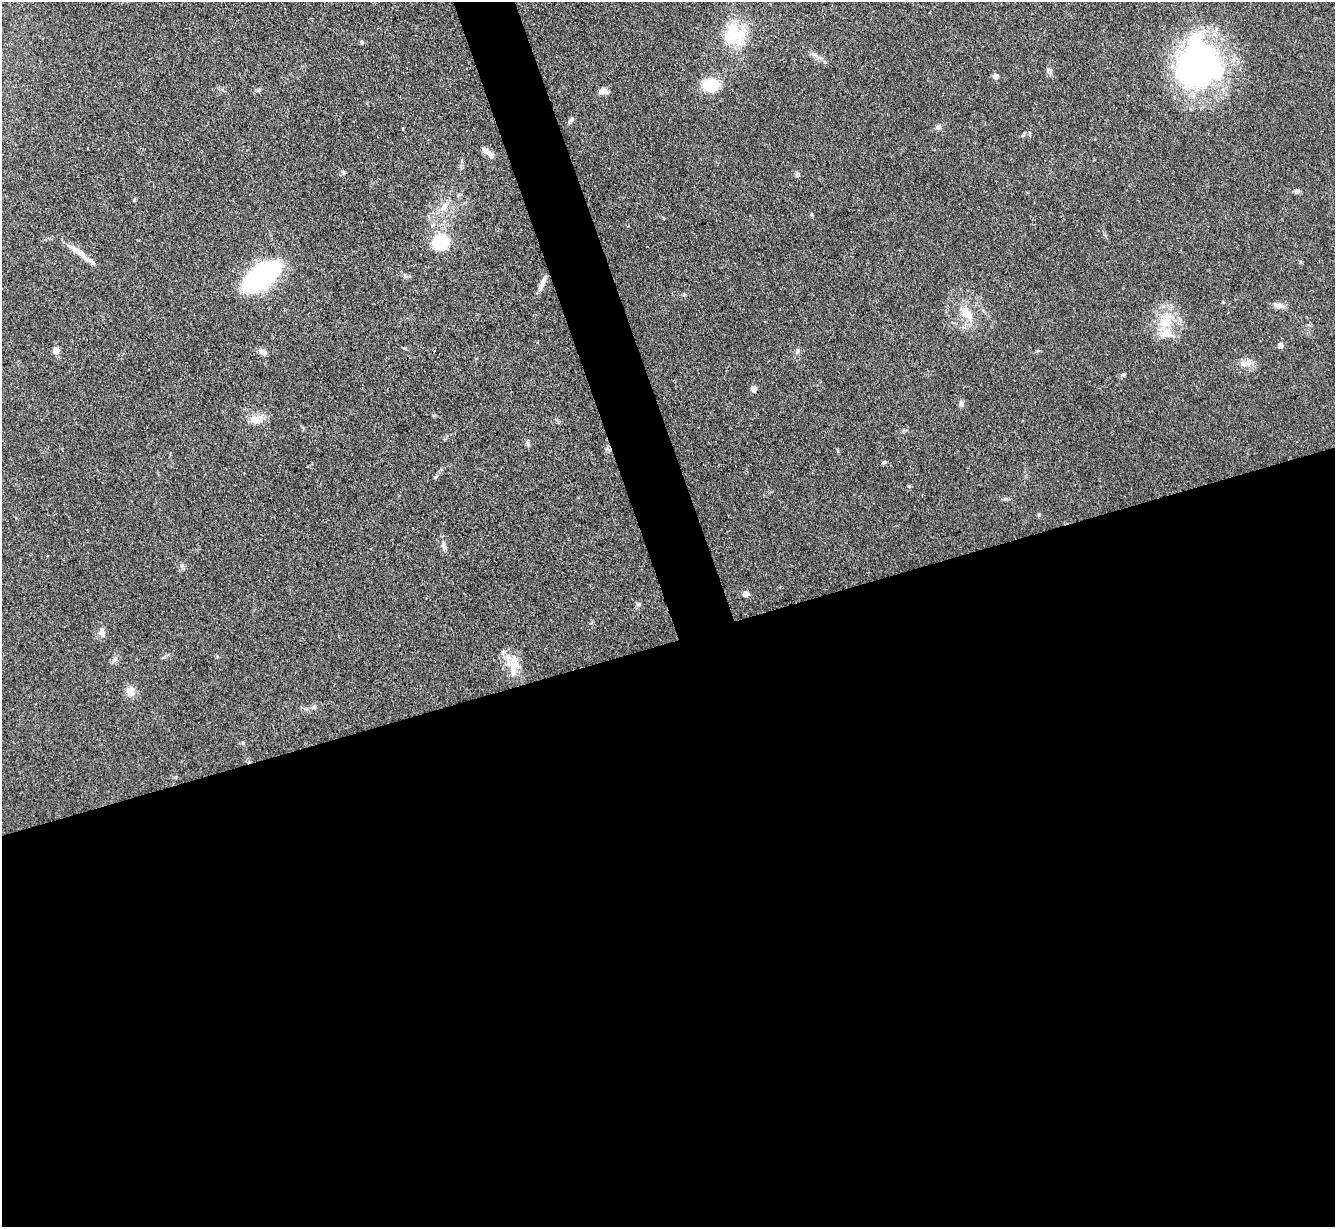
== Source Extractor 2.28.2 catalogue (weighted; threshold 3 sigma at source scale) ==
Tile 15 of 4 x 4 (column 3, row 4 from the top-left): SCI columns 2668-4000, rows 147-1371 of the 5333 x 5319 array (HDU 1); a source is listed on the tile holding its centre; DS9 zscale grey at full resolution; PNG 1337 x 1229 px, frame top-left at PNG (2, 2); no overlay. Shown black and unused: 50% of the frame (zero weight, under 3 of 4 exposures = <1% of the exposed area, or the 3 px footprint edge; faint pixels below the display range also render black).
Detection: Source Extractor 2.28.2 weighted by HDU 2 'WHT'; one run over the whole footprint, this tile lists its part. Background 0.085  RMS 0.0061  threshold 0.0275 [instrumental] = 3 sigma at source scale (4.5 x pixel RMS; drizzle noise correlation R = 1.50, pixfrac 1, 0.05/0.05 arcsec/px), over >= 5 px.
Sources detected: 44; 1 cosmic-ray / hot-pixel residue — not listed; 2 inside a brighter listed object's ellipse — not listed separately; the other 41 listed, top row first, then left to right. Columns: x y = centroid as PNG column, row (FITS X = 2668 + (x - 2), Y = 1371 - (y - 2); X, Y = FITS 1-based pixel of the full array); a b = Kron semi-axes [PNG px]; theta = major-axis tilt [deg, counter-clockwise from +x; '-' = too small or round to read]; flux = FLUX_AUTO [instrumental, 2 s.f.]
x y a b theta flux
731 35 34 18 68 26
814 55 11 3 -35 1.6
1199 64 51 46 -88 180
995 76 5 5 - 3.9
711 85 15 12 0 21
603 91 12 7 8 3.2
571 120 10 5 55 1.5
938 127 8 6 14 2
487 152 18 6 -39 3.5
343 172 6 4 -46 0.98
1297 191 6 6 - 1.5
444 207 13 8 60 4.8
440 242 16 15 - 30
77 251 36 7 -36 8
261 277 25 12 36 170
542 283 20 6 68 3.8
1223 302 4 4 - 0.47
1279 305 15 7 -5 3.5
967 314 24 12 -53 11
1165 322 19 14 42 15
1280 345 5 5 - 3.6
56 351 7 7 - 3.7
797 351 8 4 82 1.2
263 352 8 6 -31 3.3
1246 363 17 8 9 4.8
1123 374 5 5 - 0.93
961 403 8 6 -84 1.7
255 420 19 13 22 7.2
527 443 10 3 -75 1.2
884 462 5 5 - 0.96
435 477 5 3 - 0.58
909 486 5 4 - 0.74
1005 499 6 5 - 1.1
443 545 9 6 72 1.9
746 594 5 5 - 6
638 605 6 4 18 0.92
102 632 12 7 90 2.9
115 659 9 5 36 1.7
514 668 26 13 80 11
130 691 13 10 -85 5.4
314 707 7 5 1 1.4
Unlisted compact peaks at least as high as the median listed source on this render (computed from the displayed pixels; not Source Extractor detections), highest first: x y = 362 43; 1023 135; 243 743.